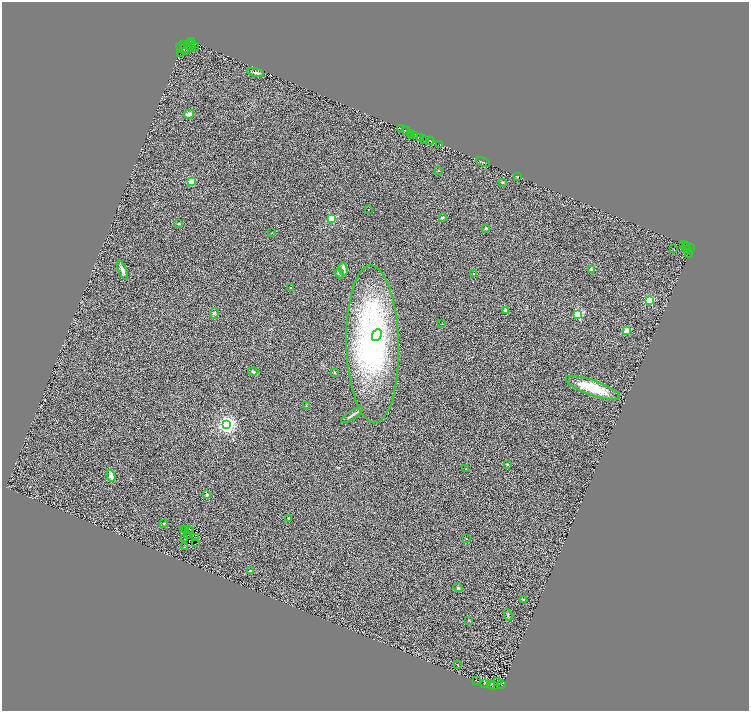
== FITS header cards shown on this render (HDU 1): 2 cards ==
NAXIS1  =                 1493
NAXIS2  =                 1418

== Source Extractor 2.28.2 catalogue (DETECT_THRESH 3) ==
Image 1493 x 1418 px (HDU 1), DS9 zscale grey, zoomed out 1/2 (1 PNG px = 2 x 2 image px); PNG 751 x 713 px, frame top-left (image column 1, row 1418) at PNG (2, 2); each listed source drawn as its Kron ellipse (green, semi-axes under 4 px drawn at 4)
Background 0.593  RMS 0.5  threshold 1.51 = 3 sigma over >= 5 px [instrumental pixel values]
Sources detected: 121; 34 cannot appear on this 1/2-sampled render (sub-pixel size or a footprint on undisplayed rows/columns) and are neither listed nor drawn; the other 87 listed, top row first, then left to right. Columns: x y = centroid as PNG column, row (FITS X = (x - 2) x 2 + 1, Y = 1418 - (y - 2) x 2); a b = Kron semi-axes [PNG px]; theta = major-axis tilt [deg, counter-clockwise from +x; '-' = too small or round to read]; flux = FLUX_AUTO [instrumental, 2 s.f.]
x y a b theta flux
191 42 4 1 - 91
183 45 4 3 - 460
188 45 5 2 - 2200
190 46 3 1 - 130
194 46 4 3 - 1700
186 48 5 2 - 760
192 48 2 2 - 170
183 49 7 3 -35 2200
181 54 2 1 - 14000
256 73 8 3 -13 240
189 114 5 4 - 440
401 128 2 1 - 210
406 130 4 2 - 2800
411 133 3 2 - 390
412 136 2 1 - 110
414 136 2 1 - 130
420 137 2 1 - 140
424 140 3 2 - 2300
429 140 3 2 - 1700
431 141 3 2 - 4100
440 144 2 1 - 540
483 162 7 2 -23 99
438 171 3 2 - 54
518 176 2 1 - 39
191 182 3 3 - 3700
502 182 3 3 - 89
368 209 2 1 - 52
442 218 2 2 - 440
331 219 3 3 - 5800
178 224 3 3 - 93
486 229 2 2 - 440
272 233 2 2 - 29
684 244 2 1 - 340
686 245 2 1 - 520
686 248 4 1 - 340
690 248 3 2 - 1000
674 249 2 1 - 27
687 249 3 2 - 910
688 253 2 2 - 200
343 269 6 3 -79 520
122 270 10 3 -66 430
591 270 4 3 - 180
339 273 5 3 - 330
474 274 2 2 - 160
291 288 2 2 - 140
649 300 3 3 - 5700
505 310 3 2 - 150
214 313 5 4 - 160
578 314 3 3 - 7800
442 324 3 2 - 34
627 331 2 2 - 2500
377 335 6 4 64 1600
373 344 79 26 -88 22000
253 371 5 4 - 130
335 372 2 2 - 47
593 388 29 7 -20 3600
306 406 4 2 - 43
352 415 13 3 34 290
227 424 4 4 - 45000
507 465 2 2 - 330
466 469 2 2 - 44
111 476 6 4 -72 580
207 495 2 2 - 630
288 518 2 2 - 290
164 524 2 2 - 280
183 529 3 1 - 46
188 529 2 1 - 34
185 530 2 1 - 24
190 530 4 2 - 30
187 536 3 2 - 6.4
195 537 2 1 - 16
466 538 2 2 - 61
184 539 2 1 - 36
195 543 2 1 - 29
185 547 3 2 - 34
250 571 2 2 - 490
458 587 5 3 - 120
523 600 3 2 - 230
508 615 5 3 - 120
468 620 2 2 - 54
457 665 2 1 - 32
476 681 2 1 - 23
498 682 2 1 - 26
484 683 4 1 - 39
491 684 2 1 - 38
501 684 3 2 - 39
494 686 2 1 - 19
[34 sub-pixel or undisplayed-footprint detections neither listed nor drawn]